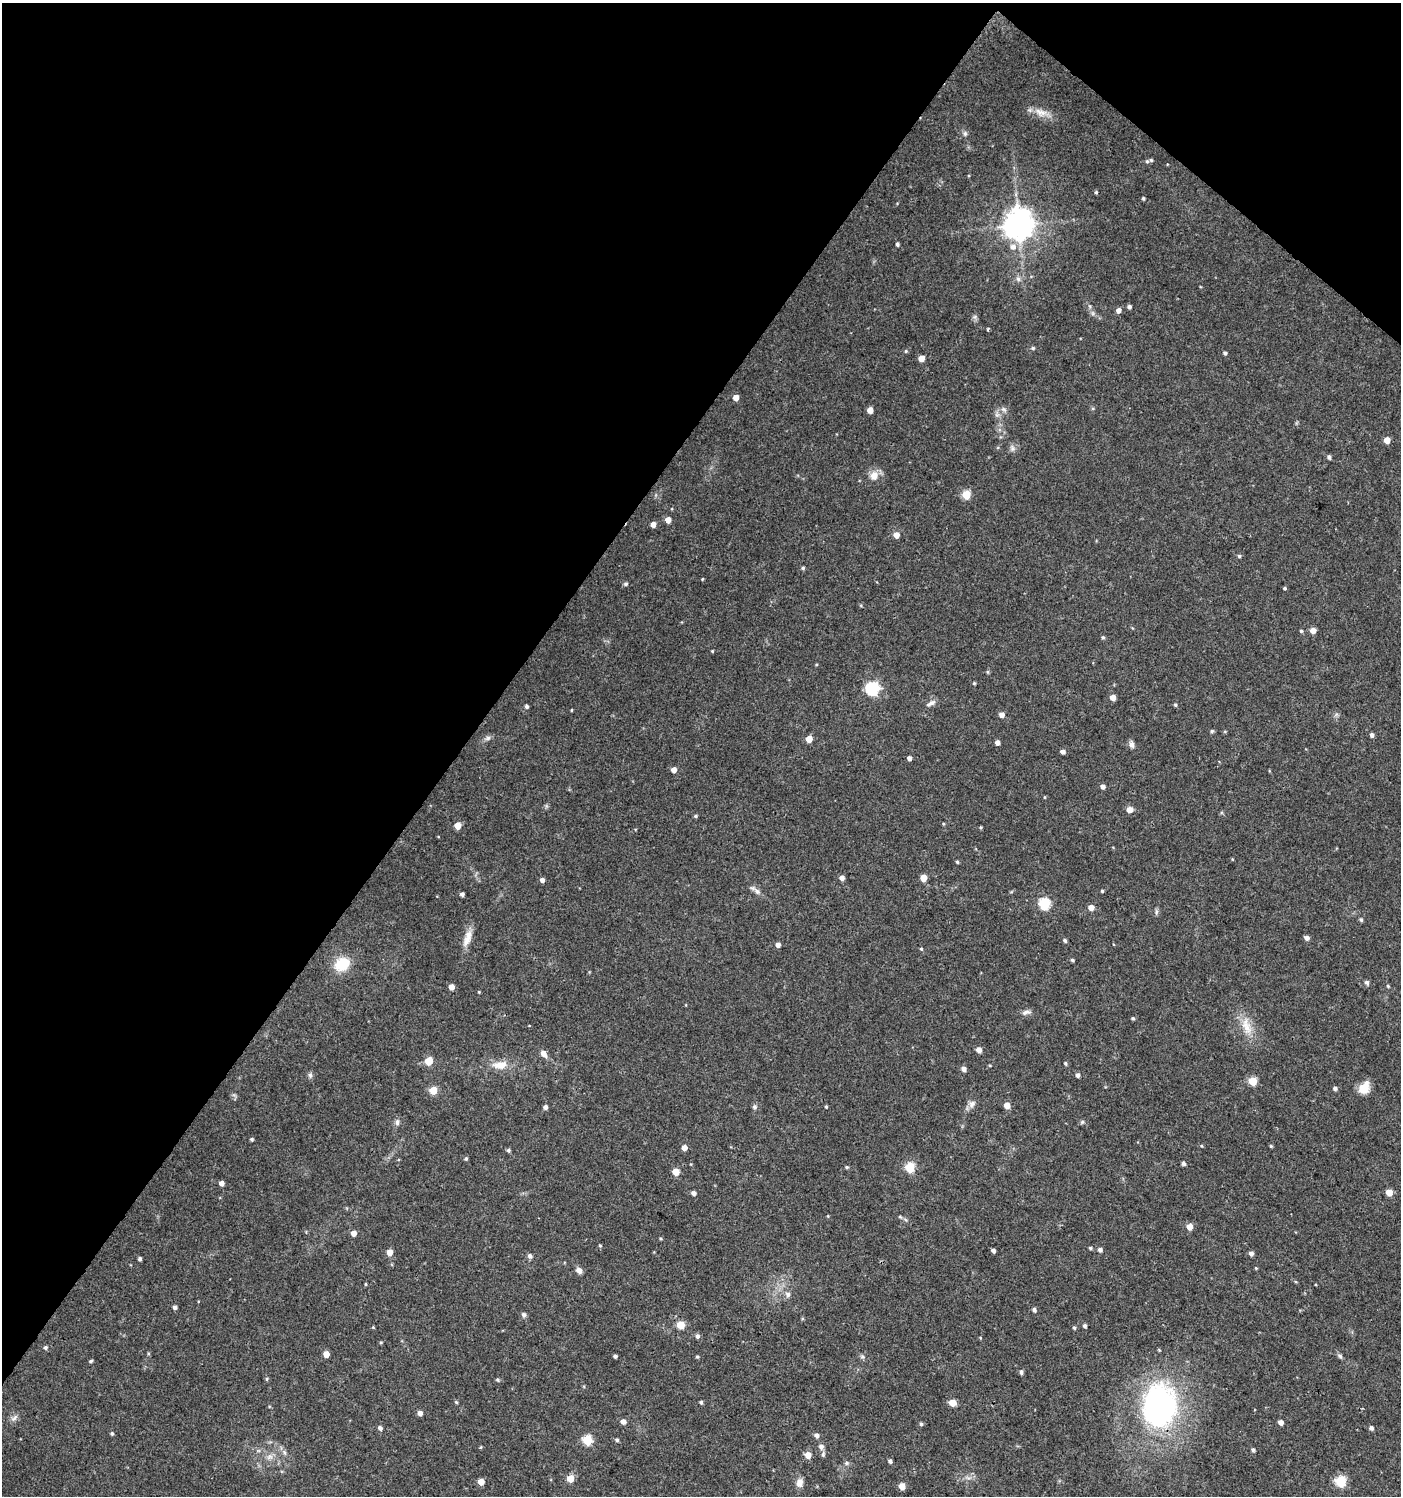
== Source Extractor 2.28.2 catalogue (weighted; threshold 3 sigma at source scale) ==
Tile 2 of 4 x 4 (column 2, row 1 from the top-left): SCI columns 1643-3041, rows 4483-5976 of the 6017 x 5984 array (HDU 1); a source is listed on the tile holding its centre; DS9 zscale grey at full resolution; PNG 1403 x 1498 px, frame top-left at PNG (2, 3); no overlay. Shown black and unused: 36% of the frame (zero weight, under 3 of 4 exposures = <1% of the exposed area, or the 3 px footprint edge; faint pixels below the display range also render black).
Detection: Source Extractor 2.28.2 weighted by HDU 2 'WHT'; one run over the whole footprint, this tile lists its part. Background 0.0233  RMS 0.004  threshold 0.0179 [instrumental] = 3 sigma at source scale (4.5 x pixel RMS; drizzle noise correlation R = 1.50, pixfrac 1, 0.0396/0.0396 arcsec/px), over >= 5 px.
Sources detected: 188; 1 inside a brighter listed object's ellipse — not listed separately; the other 187 listed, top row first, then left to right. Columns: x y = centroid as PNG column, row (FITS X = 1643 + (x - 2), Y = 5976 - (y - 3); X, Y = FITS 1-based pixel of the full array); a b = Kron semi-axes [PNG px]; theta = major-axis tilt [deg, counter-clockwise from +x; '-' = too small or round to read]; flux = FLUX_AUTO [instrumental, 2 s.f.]
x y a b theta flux
1041 113 24 9 -17 4.5
965 134 8 6 -89 0.96
1147 161 5 5 - 0.58
1096 192 4 4 - 0.54
1143 198 4 3 - 0.56
1019 225 9 9 - 660
897 244 4 4 - 0.92
1013 247 8 7 - 2.3
1018 279 7 6 - 1.2
1090 306 6 4 -88 0.62
1129 307 4 4 - 0.95
1118 310 5 5 - 2
975 317 6 5 - 0.86
988 329 4 3 - 0.5
1033 348 5 5 - 0.6
906 351 5 4 - 0.46
1225 353 4 4 - 0.82
921 358 5 5 - 4.3
736 398 5 4 - 3.3
1003 409 8 5 -31 1.1
870 410 5 4 - 3.3
997 415 8 6 90 1.4
1387 440 5 4 - 4.7
1012 448 10 6 -67 1.4
1329 457 5 4 - 0.93
874 476 13 11 64 3.9
966 495 5 5 - 15
668 520 5 4 - 3.6
653 524 5 4 - 2.5
896 535 5 5 - 3.6
1239 556 4 4 - 0.6
803 568 5 4 - 0.61
702 579 4 3 - 0.33
626 584 5 5 - 0.86
1285 588 4 3 - 0.68
1313 630 5 5 - 3
1301 631 4 4 - 0.53
1103 637 5 5 - 0.5
712 651 3 3 - 0.4
816 664 4 3 - 0.35
987 672 5 4 - 0.51
974 683 4 4 - 0.44
872 689 6 6 - 63
1112 698 5 4 - 3.4
931 703 14 6 28 1.7
1175 705 5 4 - 0.51
527 706 4 4 - 0.83
571 710 3 3 - 0.37
1001 715 5 5 - 2.2
1212 731 5 4 - 0.65
1225 731 5 3 - 0.37
1372 735 4 4 - 1.3
488 738 10 6 18 1.2
809 739 5 4 - 6.2
997 742 4 4 - 2
1132 744 9 6 -79 1.6
1063 752 4 4 - 1.6
909 758 4 4 - 1.5
674 770 5 5 - 2.4
1103 787 5 4 - 1.6
1044 797 5 3 - 0.31
1129 809 6 5 - 3.4
695 816 4 3 - 0.64
943 824 4 4 - 0.39
458 825 5 5 - 5.7
981 827 4 4 - 0.44
1232 859 5 3 - 0.29
957 862 4 3 - 0.55
842 878 5 4 - 1.9
923 878 5 5 - 5.8
542 880 4 4 - 1.8
757 891 10 7 -45 1.7
1102 891 4 3 - 0.46
462 894 4 4 - 1.2
1044 904 6 6 - 31
1091 908 5 5 - 3.2
1156 912 9 4 89 0.8
1361 920 5 4 - 0.66
467 938 25 8 69 4.4
1307 938 5 4 - 1.7
1065 940 4 4 - 0.85
778 945 4 4 - 2.1
921 949 5 4 - 0.51
1072 960 4 3 - 0.66
342 964 19 15 31 10
1367 982 5 4 - 1.2
1388 986 5 4 - 0.47
451 987 5 4 - 2.9
479 992 4 3 - 0.35
1026 1012 13 6 9 1.7
1133 1019 4 4 - 0.61
1247 1026 29 12 -71 7.7
979 1050 5 5 - 2.4
543 1054 12 7 -50 2.1
429 1061 5 5 - 11
1065 1063 5 4 - 0.56
500 1065 20 11 0 5.7
964 1069 5 5 - 1.7
310 1075 8 5 -80 0.99
1078 1075 5 4 - 1.4
1253 1081 5 5 - 14
1335 1088 5 4 - 1.1
1364 1088 14 10 59 5.8
433 1090 5 5 - 11
972 1104 11 8 46 2
1007 1105 5 4 - 4.4
545 1107 4 4 - 1.4
754 1107 6 6 - 0.95
826 1107 4 3 - 0.42
397 1122 8 6 82 1.3
1082 1122 5 5 - 0.65
252 1139 4 3 - 0.63
1271 1146 5 4 - 0.46
684 1148 4 4 - 3.1
508 1150 4 4 - 0.8
466 1159 4 4 - 0.67
1183 1163 5 4 - 0.84
847 1167 5 4 - 0.57
910 1167 5 5 - 25
676 1172 5 5 - 7
221 1183 4 4 - 2.3
1389 1192 5 4 - 5.9
693 1193 4 4 - 1.6
900 1217 6 4 -19 0.54
1189 1227 5 4 - 4.4
353 1233 5 5 - 2.7
660 1238 5 3 - 0.39
600 1246 4 4 - 0.43
1090 1248 4 3 - 0.59
1100 1250 5 4 - 1.3
993 1251 4 4 - 1.2
390 1252 5 4 - 4.4
1251 1253 4 4 - 1.8
530 1256 6 5 - 1.3
140 1259 4 3 - 1
1256 1268 4 4 - 0.38
579 1270 8 6 -48 1.8
365 1284 5 3 - 0.39
788 1294 8 6 -60 1.6
175 1307 4 4 - 1.1
1034 1310 5 4 - 1.2
524 1315 7 5 -64 1
681 1325 5 5 - 10
1084 1326 4 4 - 0.84
373 1327 4 4 - 0.37
1074 1328 5 4 - 0.58
697 1336 6 5 - 1.2
381 1342 4 4 - 0.39
45 1347 5 5 - 0.87
326 1354 5 4 - 4.2
615 1356 4 3 - 0.89
862 1356 7 5 -17 0.86
1340 1356 8 5 -45 0.87
697 1357 4 4 - 0.47
91 1361 4 3 - 0.7
1021 1372 5 4 - 0.97
267 1379 5 4 - 0.5
497 1380 5 4 - 0.57
456 1402 5 4 - 0.48
701 1402 4 4 - 0.61
952 1403 5 5 - 7.2
1159 1406 38 27 85 130
420 1413 5 4 - 2
14 1418 12 6 41 1.5
623 1421 5 5 - 2.2
1281 1422 4 4 - 2.4
921 1424 4 4 - 0.71
380 1428 5 4 - 1.4
1371 1428 5 5 - 1
112 1433 4 4 - 0.66
816 1435 5 5 - 1.7
587 1440 5 5 - 23
617 1440 5 4 - 0.68
481 1447 5 3 - 0.37
821 1447 7 6 - 1.5
1253 1450 4 4 - 0.82
284 1453 8 4 -81 0.88
823 1454 9 5 76 0.86
808 1455 5 5 - 4.8
269 1457 10 9 - 2.2
890 1461 4 4 - 1
846 1463 6 5 - 0.82
570 1479 5 5 - 7.4
1340 1481 6 5 - 28
481 1482 5 5 - 5
799 1483 11 8 76 2.6
902 1486 5 4 - 5